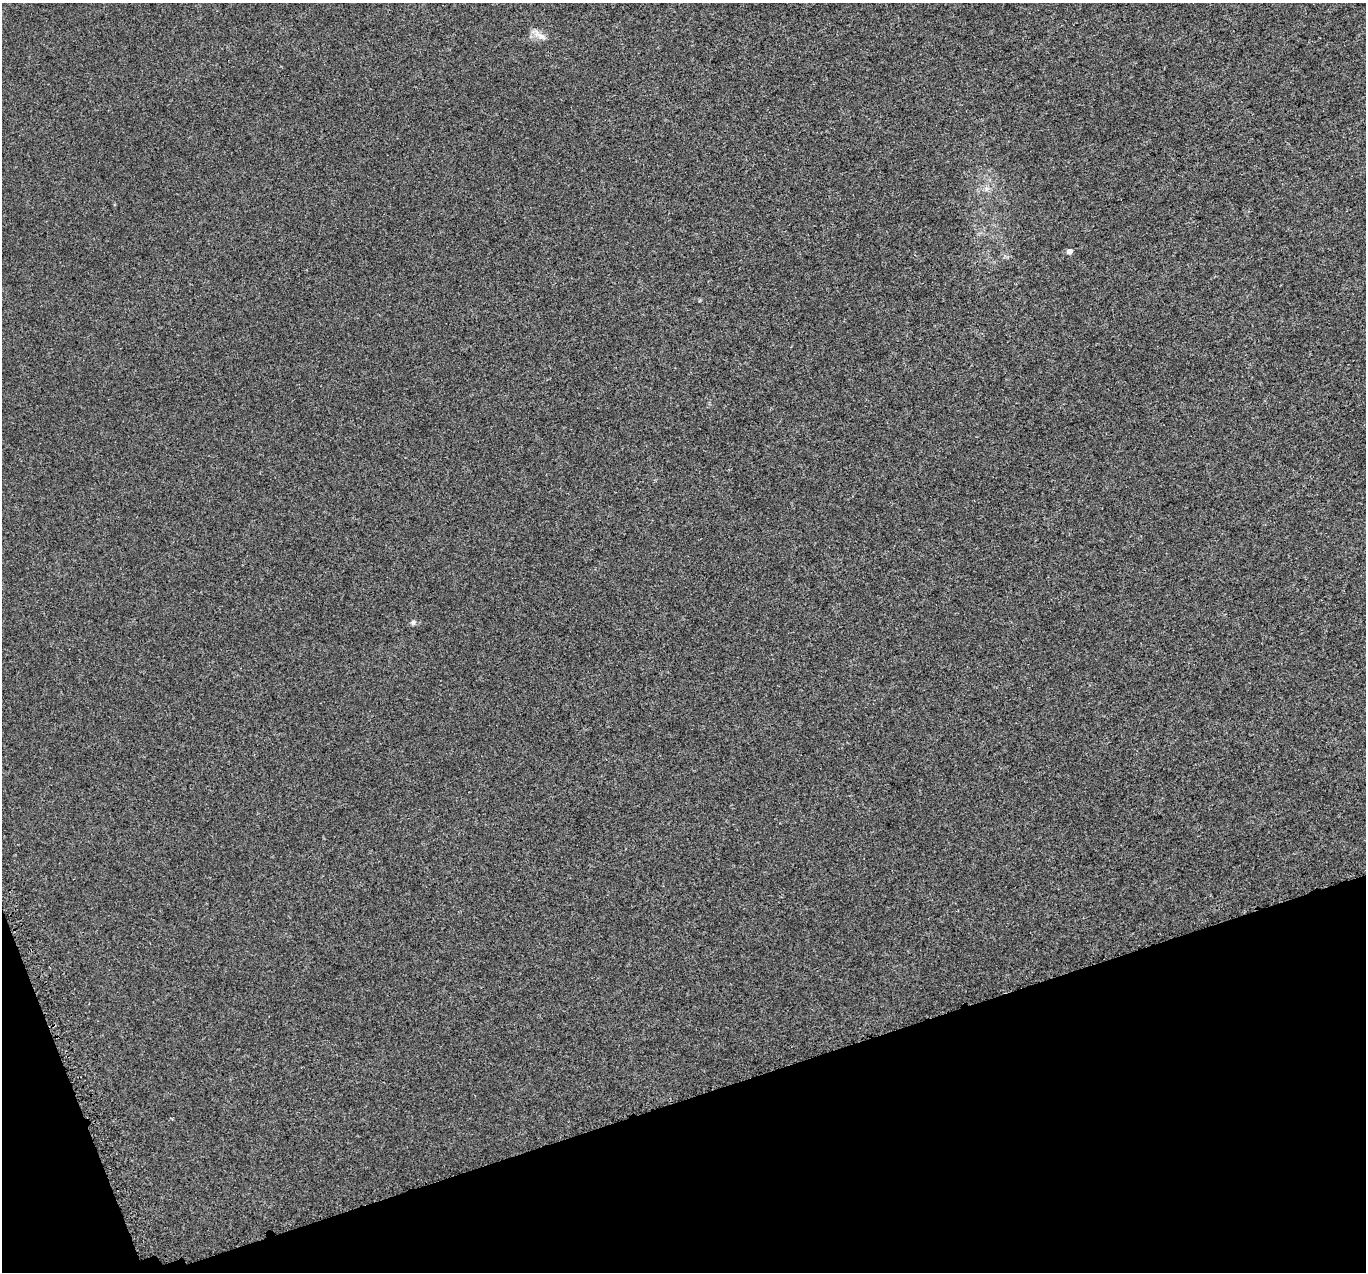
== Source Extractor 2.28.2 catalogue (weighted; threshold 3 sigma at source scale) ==
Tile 14 of 4 x 4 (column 2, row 4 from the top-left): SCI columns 1390-2753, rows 109-1378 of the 5529 x 5347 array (HDU 1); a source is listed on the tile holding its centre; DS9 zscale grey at full resolution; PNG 1368 x 1274 px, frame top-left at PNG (2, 3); no overlay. Shown black and unused: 15% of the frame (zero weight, under 3 of 5 exposures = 3% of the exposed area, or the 3 px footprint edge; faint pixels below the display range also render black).
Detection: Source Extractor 2.28.2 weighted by HDU 2 'WHT'; one run over the whole footprint, this tile lists its part. Background 1.91e-04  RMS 0.0015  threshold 0.00656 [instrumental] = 3 sigma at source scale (4.5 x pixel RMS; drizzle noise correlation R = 1.50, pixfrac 1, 0.0396/0.0396 arcsec/px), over >= 5 px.
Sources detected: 3; all 3 listed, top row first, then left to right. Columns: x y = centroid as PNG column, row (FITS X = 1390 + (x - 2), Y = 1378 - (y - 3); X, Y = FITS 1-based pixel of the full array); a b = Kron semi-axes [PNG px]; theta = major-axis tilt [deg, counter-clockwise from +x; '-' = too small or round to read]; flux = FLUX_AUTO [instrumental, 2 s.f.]
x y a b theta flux
541 36 11 7 -31 0.71
1069 251 6 5 - 0.53
413 622 6 6 - 0.3